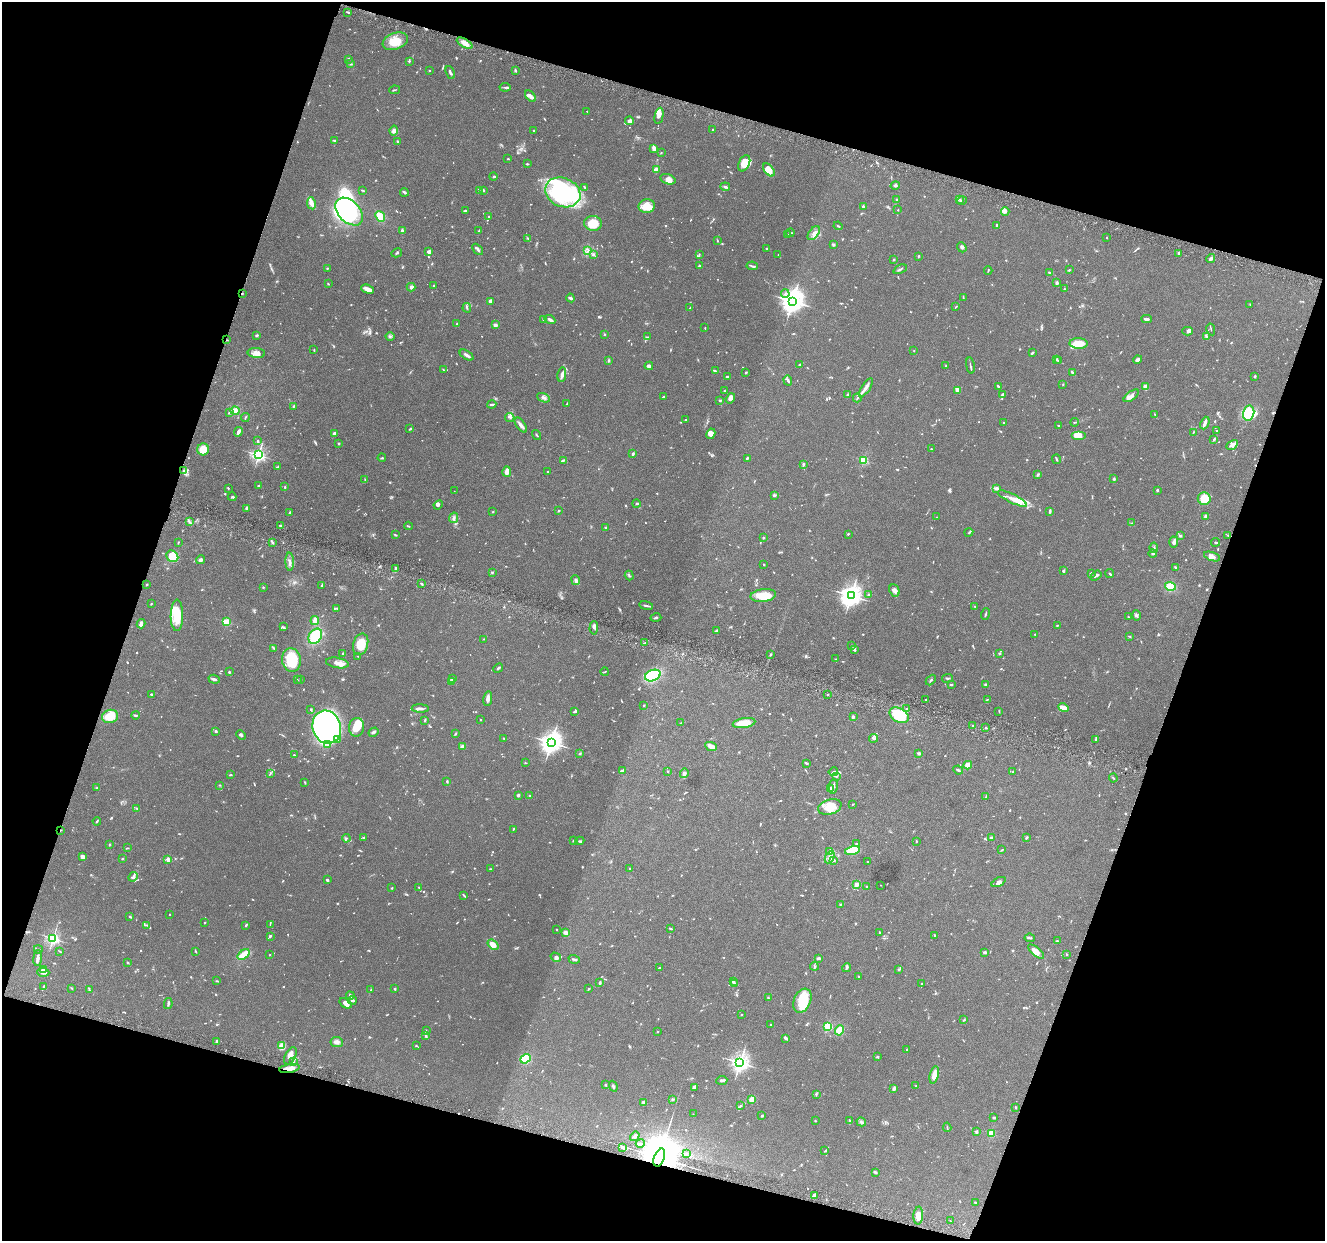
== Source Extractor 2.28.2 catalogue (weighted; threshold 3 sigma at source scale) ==
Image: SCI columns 8-5296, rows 262-5216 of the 5302 x 5350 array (HDU 1 of 3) = the unmasked area's bounding box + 8 px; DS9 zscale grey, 4 x 4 block average (1 PNG px = mean of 4 x 4 image px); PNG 1327 x 1243 px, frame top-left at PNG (2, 2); each listed source drawn as its Kron ellipse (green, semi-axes under 4 px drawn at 4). Shown black and unused: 36% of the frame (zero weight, under 4 of 8 exposures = <1% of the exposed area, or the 3 px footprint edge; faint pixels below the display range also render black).
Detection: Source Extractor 2.28.2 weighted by HDU 2 'WHT'. Background 0.0882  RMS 0.0047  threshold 0.0192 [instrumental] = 3 sigma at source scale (4.09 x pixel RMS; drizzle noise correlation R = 1.36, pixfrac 0.8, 0.05/0.05 arcsec/px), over >= 5 px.
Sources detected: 1281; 23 too faint to see at this stretch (4 x 4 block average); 7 inside a brighter object's white glare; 5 cosmic-ray / hot-pixel residue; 1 long thin detection or spike segment (spike, bleed or trail) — neither listed nor drawn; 44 coinciding with a brighter row at this scale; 80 inside a brighter listed object's ellipse — not listed separately; of the other 1121, all 500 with FLUX_AUTO >= 1.67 (the completeness limit of this list) listed and drawn (621 fainter detections not listed), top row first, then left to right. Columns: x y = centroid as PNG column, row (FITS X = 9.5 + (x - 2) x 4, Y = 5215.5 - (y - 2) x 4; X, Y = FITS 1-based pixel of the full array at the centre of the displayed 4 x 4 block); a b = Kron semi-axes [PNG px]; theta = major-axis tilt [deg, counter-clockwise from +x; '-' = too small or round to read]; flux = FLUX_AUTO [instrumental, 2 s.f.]
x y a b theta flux
348 12 3 2 - 3.1
395 41 13 8 20 46
465 43 9 4 -30 20
349 59 3 2 - 2.5
409 61 3 2 - 2.5
351 64 3 2 - 1.9
429 70 2 2 - 2.3
515 71 3 2 - 3.3
450 72 7 2 -69 6.5
505 87 5 2 - 3.7
394 90 5 2 - 2.2
530 96 7 3 -46 13
587 111 2 2 - 1.8
659 116 8 4 78 9.3
629 121 4 3 - 9
533 130 2 2 - 2
713 130 2 2 - 2.1
394 131 5 4 - 12
335 141 4 2 - 2.2
398 141 2 2 - 4.3
654 148 4 2 - 16
661 153 2 2 - 2
508 159 3 2 - 1.7
744 163 8 5 64 38
527 164 2 2 - 3.7
656 170 4 3 - 21
769 170 7 4 -50 31
493 177 4 2 - 3.1
668 179 8 5 -17 20
895 185 5 3 - 5
725 187 5 2 - 5
585 188 3 2 - 1.9
363 190 2 2 - 1.8
483 190 3 2 - 2.6
479 191 4 2 - 3.4
404 192 4 2 - 4.7
563 192 18 14 -22 380
960 199 3 2 - 2.6
897 200 2 2 - 15
962 200 5 2 - 2.5
311 203 6 3 -79 22
647 206 8 7 - 49
863 206 3 2 - 5.8
465 210 2 2 - 2.5
898 210 2 2 - 1.7
1005 211 4 4 - 6.7
349 212 16 10 -44 210
380 216 5 3 - 49
488 216 2 2 - 2.8
593 223 9 7 -6 42
997 225 2 2 - 2.4
838 226 4 2 - 2.5
402 230 3 2 - 5
479 230 3 2 - 2
790 233 4 2 - 3.1
814 233 8 4 52 14
787 234 4 2 - 2.2
528 238 2 2 - 1.8
1106 238 2 2 - 2
717 241 4 2 - 2.1
833 245 2 2 - 2.3
962 247 5 3 - 4.9
478 249 6 2 -45 9.2
766 249 2 2 - 2.9
588 251 4 2 - 3.7
429 252 3 2 - 9.8
397 253 5 2 - 3.9
1179 253 3 2 - 5.2
593 254 3 2 - 4.9
699 254 2 2 - 2
778 255 2 2 - 2
918 256 3 2 - 2.2
1211 258 4 3 - 11
894 259 2 2 - 1.7
699 266 2 2 - 3.8
752 266 6 2 -9 3.9
327 268 2 2 - 2.5
900 269 7 2 25 4.3
988 270 4 2 - 1.7
1069 270 3 2 - 2
1049 272 3 2 - 2.7
1057 283 3 2 - 11
328 284 2 2 - 2
434 285 2 2 - 2
411 287 4 3 - 6.1
368 289 7 3 -21 17
1064 289 2 2 - 2
242 293 2 2 - 3
785 294 4 2 - 4
963 297 3 2 - 2.1
570 298 4 2 - 7.4
490 301 2 2 - 34
792 301 4 3 - 2900
1250 304 2 2 - 1.7
956 306 3 2 - 2.6
467 308 5 2 - 3.2
690 308 3 2 - 2.5
550 319 5 2 - 7.7
1146 319 5 2 - 7.9
543 320 3 2 - 2.4
457 324 2 2 - 3.5
495 325 3 3 - 7.4
705 328 2 2 - 1.7
1211 329 6 2 -79 2
1188 331 5 3 - 5.8
605 334 2 2 - 3
256 335 3 2 - 3.4
390 336 4 2 - 3.4
1206 336 3 2 - 3.2
647 337 3 2 - 4.3
227 340 2 2 - 1.7
1079 344 9 5 -2 52
314 350 3 2 - 1.9
914 350 2 2 - 2.9
256 353 9 5 -5 15
1032 353 3 2 - 3.4
466 355 8 2 -32 11
1056 359 2 2 - 2.5
1058 360 3 2 - 1.7
1138 360 4 3 - 6.5
609 361 4 2 - 2.8
800 365 4 3 - 3.4
649 366 4 3 - 6.8
946 366 3 2 - 2
970 366 8 2 -79 4.7
444 370 4 2 - 2.3
715 371 3 2 - 4.5
746 372 2 2 - 4.2
1072 373 4 2 - 6.7
562 375 7 3 80 9.3
727 376 3 2 - 3.4
1255 376 2 2 - 9.1
788 380 5 2 - 5.5
1063 384 2 2 - 1.8
998 386 4 2 - 2.9
1146 387 4 3 - 28
866 388 11 2 57 15
957 390 4 2 - 24
724 391 2 2 - 1.9
1003 394 3 2 - 7
847 395 4 2 - 3.4
1131 396 9 3 36 13
663 397 2 2 - 3.1
543 398 7 3 -22 6.7
730 398 5 3 - 14
857 398 4 2 - 3.4
720 400 2 2 - 3.4
492 404 4 2 - 4.5
567 404 3 2 - 1.7
294 406 4 2 - 3.7
235 411 4 3 - 22
229 413 3 2 - 2.2
1249 413 7 5 77 110
1155 415 3 2 - 1.9
245 417 4 2 - 2.4
510 417 4 2 - 3.9
685 419 3 2 - 2.3
1075 422 4 2 - 2.2
1003 423 2 2 - 2
1205 423 6 2 66 15
521 425 8 3 -54 11
1059 425 2 2 - 2.5
410 429 3 2 - 2.4
1216 431 2 2 - 4.2
238 432 5 3 - 8.2
1193 432 4 2 - 1.9
334 433 3 3 - 7.7
711 434 5 4 - 9.2
537 435 5 2 - 2.7
1078 435 7 4 0 28
1214 439 4 2 - 3.7
258 441 3 2 - 3
339 444 3 2 - 2
1232 445 6 2 28 13
203 449 6 5 - 33
931 449 2 2 - 7.7
633 454 3 2 - 4.2
258 455 2 2 - 780
382 458 4 2 - 2.8
747 458 3 2 - 3.5
1056 459 5 2 - 3.3
563 460 4 2 - 3.3
864 460 2 2 - 230
803 465 4 2 - 4.4
278 467 3 2 - 3
184 471 4 2 - 2.8
507 472 5 3 - 16
548 472 2 2 - 2
1038 475 3 2 - 4
1114 479 3 2 - 3
365 480 3 2 - 1.8
259 485 3 2 - 2.6
285 487 2 2 - 4.6
228 488 3 2 - 2.2
997 488 3 3 - 7.1
1157 490 2 2 - 5.8
454 491 2 2 - 1.9
774 495 3 2 - 3.5
232 497 4 3 - 3.9
1012 499 16 4 -26 26
1204 499 6 6 - 56
636 504 4 2 - 2.7
438 505 5 3 - 4.8
246 508 3 3 - 3.6
559 511 2 2 - 2.5
1050 511 4 2 - 3.4
290 512 2 2 - 3.9
493 512 2 2 - 2
1206 516 3 3 - 6.1
937 517 2 2 - 2.4
454 518 5 3 - 5.2
190 522 3 2 - 3.1
1132 523 4 2 - 3.1
281 526 4 2 - 6.8
408 526 4 2 - 2.1
606 527 4 2 - 2.3
969 532 4 2 - 2.7
848 534 2 2 - 2.1
395 535 3 2 - 2.1
1181 536 2 2 - 2.8
1228 536 3 2 - 2.9
763 538 2 2 - 3.6
178 542 3 2 - 2.2
272 542 4 2 - 2.6
1174 542 6 4 87 9.4
1216 542 4 2 - 3.2
1154 548 5 2 - 4.6
1153 554 4 2 - 2.6
172 556 6 5 - 45
1212 556 8 3 -19 9.5
201 560 4 3 - 6.5
290 562 9 3 -87 9.8
763 564 2 2 - 2
396 568 4 3 - 5.1
1175 568 2 2 - 2.2
1063 571 2 2 - 4
492 572 2 2 - 3
1091 573 4 2 - 4.3
1110 574 4 2 - 2.4
629 576 5 2 - 2.7
1096 576 6 3 33 5.9
576 580 5 3 - 10
422 584 3 2 - 3.1
147 585 2 2 - 3.2
322 585 2 2 - 3.2
1170 586 5 4 - 43
263 587 3 2 - 1.8
894 590 6 5 - 9.9
763 595 13 6 6 50
868 595 3 3 - 3.4
851 596 3 3 - 2100
151 604 2 2 - 1.7
646 606 7 2 -10 5
974 606 2 2 - 1.8
337 608 3 2 - 2.3
985 614 6 2 72 3.6
177 615 16 6 90 72
1137 615 5 3 - 4.7
1128 617 2 2 - 2.7
656 618 5 2 - 3.5
315 621 4 3 - 20
226 622 2 2 - 170
141 624 4 2 - 15
1057 625 3 2 - 2.2
283 627 3 2 - 2.1
594 628 6 4 86 8.5
716 631 4 2 - 6.3
1035 634 2 2 - 2
315 636 8 6 55 96
1129 636 3 2 - 2.2
483 639 2 2 - 1.7
644 643 3 2 - 2.5
361 644 11 7 73 44
852 646 3 2 - 2.2
274 648 3 2 - 3.3
854 649 3 2 - 8.3
343 653 2 2 - 2.6
999 653 2 2 - 4.6
770 654 3 2 - 3
358 656 2 2 - 2
836 659 3 2 - 1.7
291 660 12 9 -81 84
337 663 11 5 -10 13
498 668 5 2 - 4
229 672 3 2 - 2.8
605 672 4 2 - 2
653 675 8 5 21 160
948 678 5 2 - 3.1
214 679 6 3 -19 6.2
300 679 3 2 - 2.2
453 679 4 3 - 3.2
297 680 3 2 - 2.1
931 680 6 2 48 3.6
451 681 4 2 - 2.6
951 685 2 2 - 4.2
986 685 3 3 - 5.2
152 695 3 2 - 6.7
827 695 2 2 - 1.8
488 699 7 3 80 10
925 700 2 2 - 4.4
987 700 3 2 - 2.2
644 705 2 2 - 6.7
1063 707 5 4 - 22
907 708 3 2 - 3.7
311 709 3 2 - 2.1
420 709 8 3 -2 9
999 711 3 2 - 1.7
575 712 4 2 - 4
136 715 4 2 - 3.2
899 715 10 7 -29 110
110 716 8 6 14 46
853 717 2 2 - 6
425 720 4 2 - 3
480 720 2 2 - 2.1
681 723 2 2 - 1.8
744 723 11 4 9 43
973 726 2 2 - 3.6
327 727 17 14 -73 920
356 727 9 7 80 43
986 728 2 2 - 2.8
216 731 3 2 - 3.9
373 732 5 3 - 5.8
456 733 4 2 - 2
241 735 5 2 - 4.9
504 738 3 2 - 1.7
873 738 4 2 - 4.1
338 740 2 2 - 3.5
1096 740 4 3 - 4
551 742 3 3 - 2400
327 745 2 2 - 2.5
463 746 4 2 - 9.8
711 746 6 2 -26 32
919 753 2 2 - 24
580 754 3 2 - 2.1
294 755 2 2 - 2.5
525 763 2 2 - 1.9
806 763 3 2 - 4.3
968 765 4 3 - 30
623 770 4 2 - 2.8
958 770 5 2 - 4.5
668 771 2 2 - 6.1
833 772 5 2 - 3.3
1013 772 3 2 - 2
684 773 5 3 - 12
270 774 4 2 - 2.6
231 775 2 2 - 1.7
836 776 4 2 - 2.3
1113 778 4 2 - 3.1
447 781 2 2 - 4.2
305 782 3 2 - 2.1
219 785 3 2 - 1.9
833 786 7 2 80 6.2
97 788 3 2 - 3
830 788 3 2 - 2.4
518 795 2 2 - 23
529 795 2 2 - 2.7
986 796 3 2 - 1.7
853 804 2 2 - 1.8
830 807 12 7 17 40
137 809 3 2 - 1.9
97 821 4 2 - 2.8
513 829 2 2 - 2.4
61 830 2 2 - 2
363 837 3 2 - 2.6
1027 837 2 2 - 3.7
346 838 4 2 - 2.6
992 838 2 2 - 12
573 841 3 2 - 1.7
580 841 4 2 - 3.1
916 841 3 2 - 1.7
109 844 3 2 - 2.1
857 844 3 2 - 3.7
128 848 3 2 - 1.8
852 850 7 4 14 82
1002 850 4 2 - 1.9
829 852 4 3 - 4.1
83 857 4 3 - 15
830 857 7 3 63 8.1
122 859 2 2 - 3.2
168 860 2 2 - 51
834 860 3 2 - 4.5
868 862 2 2 - 3.2
491 869 3 2 - 2.4
630 869 2 2 - 5.1
133 877 5 3 - 8.2
327 880 3 2 - 4.1
998 882 7 3 28 8.2
857 885 3 2 - 14
881 885 2 2 - 1.7
419 887 3 2 - 2.5
867 887 3 2 - 1.9
392 888 2 2 - 1.8
464 895 4 2 - 3.2
841 904 3 2 - 2.4
170 914 2 2 - 2.3
130 916 4 2 - 3.4
205 923 2 2 - 2.3
270 924 3 2 - 2
147 925 4 2 - 3.3
245 925 3 2 - 3
557 929 2 2 - 2.6
670 929 4 2 - 3.1
565 933 3 2 - 13
880 933 2 2 - 1.8
934 935 2 2 - 2.5
270 936 4 2 - 4.6
53 938 2 2 - 670
1030 938 5 2 - 3.3
1057 941 3 2 - 2.1
493 945 6 4 -38 24
38 949 4 2 - 2.4
60 951 3 2 - 2.1
196 952 3 2 - 1.7
985 952 3 2 - 5.9
1036 952 10 4 -41 17
243 954 7 2 37 49
1067 954 2 2 - 2.2
269 955 2 2 - 1.7
556 957 5 3 - 7.1
38 958 8 2 84 12
818 958 4 2 - 5.4
574 959 6 2 -17 4.9
127 962 3 2 - 1.9
814 966 4 2 - 3
660 968 4 2 - 3.2
846 968 4 3 - 4.5
44 970 3 2 - 6.4
899 970 3 3 - 3.5
43 972 6 2 -3 8.3
859 977 3 2 - 4
217 981 3 2 - 1.9
733 982 3 2 - 6.6
600 983 3 3 - 3.6
735 983 3 2 - 3.1
922 984 2 2 - 3.6
44 986 2 2 - 3.6
71 988 3 2 - 1.8
395 989 3 2 - 2.3
589 989 2 2 - 3.6
89 990 4 2 - 3.5
371 990 2 2 - 1.8
350 996 4 2 - 5.6
768 997 2 2 - 2
352 1000 4 3 - 5.3
802 1001 12 8 66 76
345 1003 6 3 -36 20
168 1004 5 2 - 4.9
742 1015 2 2 - 2.1
964 1020 2 2 - 2.8
771 1025 3 2 - 2.1
828 1026 2 2 - 170
839 1030 5 4 - 55
426 1031 3 2 - 3.1
657 1032 2 2 - 2.2
426 1036 3 2 - 3.6
785 1038 3 2 - 9
217 1041 3 3 - 7
337 1042 6 5 - 9.7
282 1046 4 3 - 29
416 1046 2 2 - 5.6
907 1050 3 2 - 1.7
290 1056 9 5 62 14
878 1056 2 2 - 2.2
525 1059 6 4 37 81
293 1062 2 2 - 3
740 1063 3 3 - 1500
289 1068 10 3 10 19
934 1075 9 3 77 30
722 1080 5 2 - 6.4
605 1085 3 2 - 2.4
613 1086 5 2 - 4.2
916 1086 3 2 - 1.9
694 1087 4 2 - 7.5
894 1088 4 2 - 5.9
816 1095 3 2 - 2.2
672 1099 3 3 - 3.5
752 1099 4 3 - 19
643 1102 3 2 - 5.8
740 1106 3 2 - 2.7
1016 1108 2 2 - 1.8
693 1114 2 2 - 1.9
762 1116 4 2 - 2.4
994 1118 2 2 - 13
815 1121 2 2 - 1.9
850 1121 4 2 - 2.4
861 1122 5 3 - 5.2
947 1127 4 2 - 2.5
977 1131 3 2 - 4
991 1133 2 2 - 160
635 1136 5 2 - 9
640 1143 4 3 - 4.6
622 1148 3 2 - 2.8
825 1151 4 2 - 2.4
686 1154 3 2 - 2.8
659 1158 9 5 69 20000
875 1172 4 2 - 4.3
815 1196 4 2 - 4.2
975 1203 2 2 - 4.1
918 1216 9 5 87 23
950 1221 2 2 - 1.7
Overlapping masked pixels (flux is a lower limit): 5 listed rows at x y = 242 293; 227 340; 61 830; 289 1068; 659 1158
Diffuse or blended objects may show on this block-average render without a row.